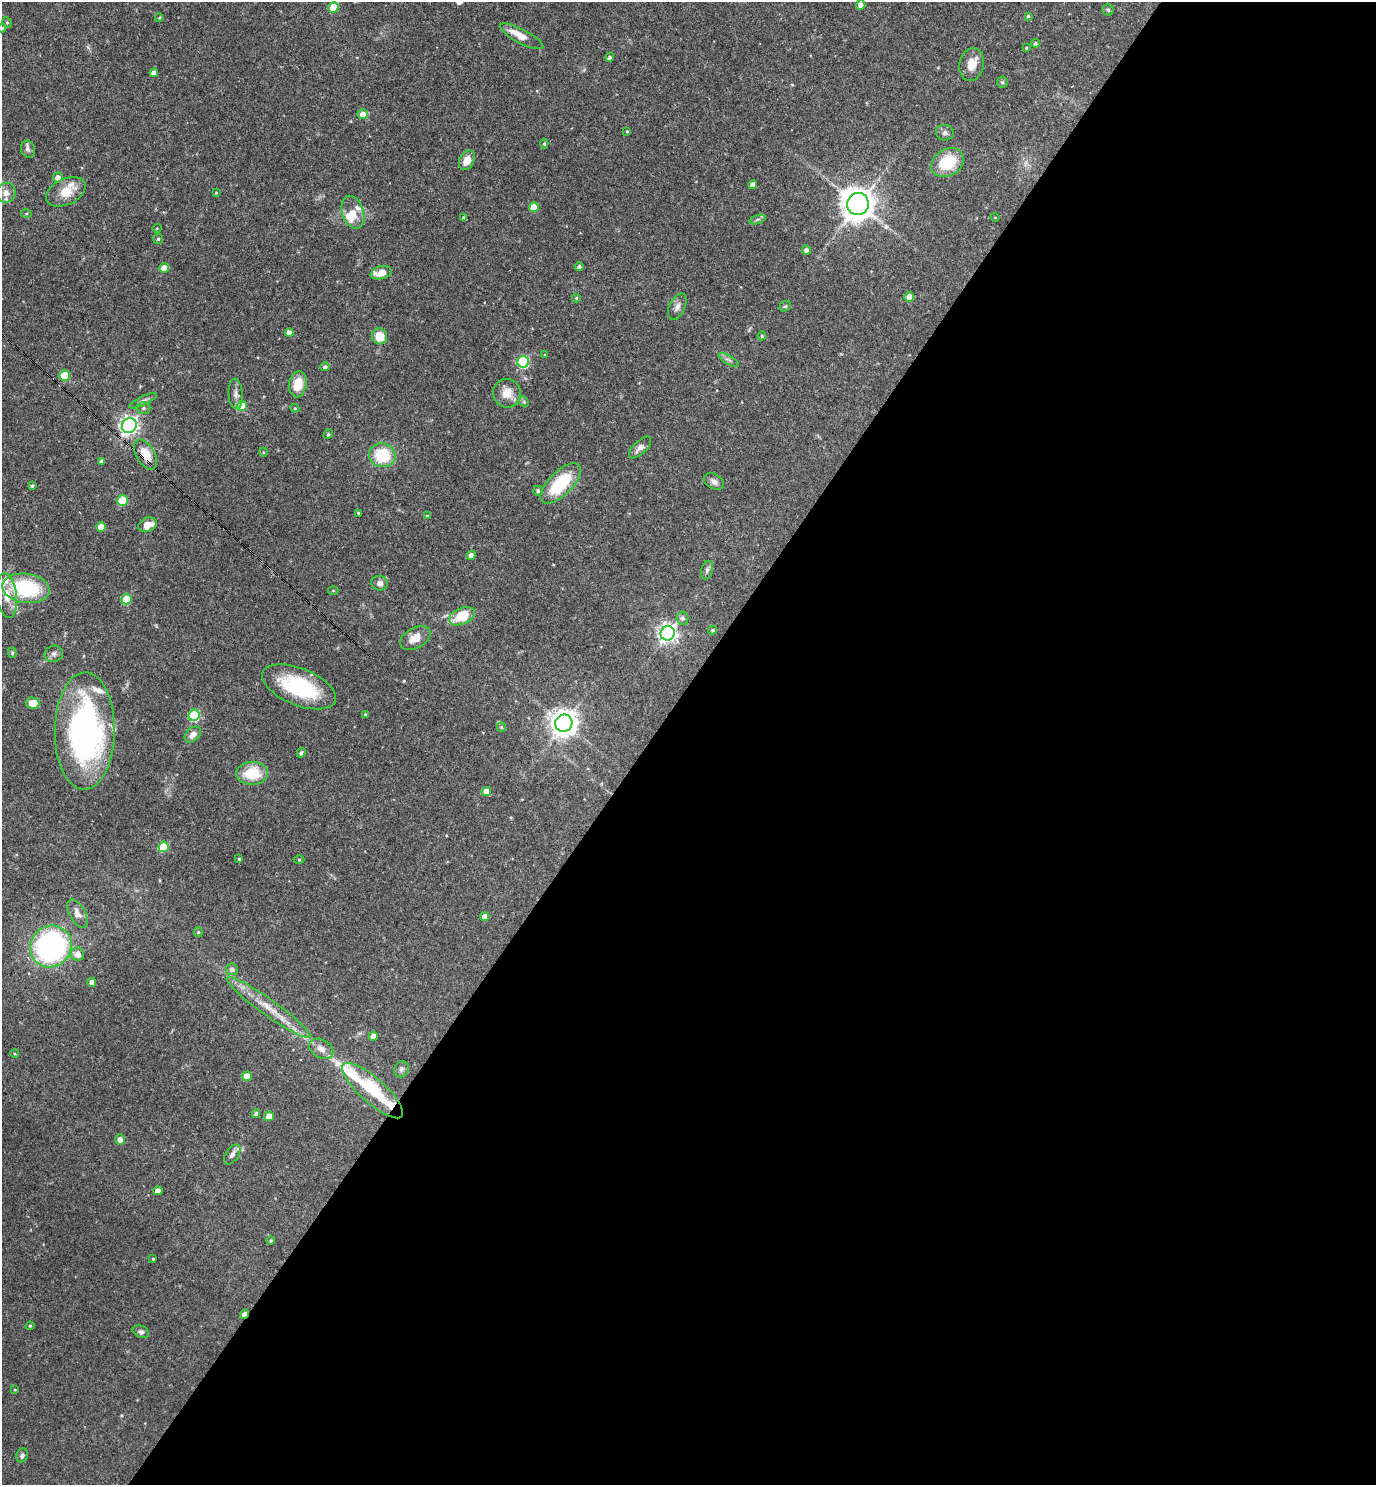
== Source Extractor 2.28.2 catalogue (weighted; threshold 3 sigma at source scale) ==
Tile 12 of 4 x 4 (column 4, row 3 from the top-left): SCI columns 4273-5646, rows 1484-2966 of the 5936 x 5933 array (HDU 1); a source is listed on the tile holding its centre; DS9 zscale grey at full resolution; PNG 1378 x 1487 px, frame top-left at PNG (2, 2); each listed source drawn as its Kron ellipse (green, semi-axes under 4 px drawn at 4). Shown black and unused: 53% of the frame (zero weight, under 3 of 4 exposures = <1% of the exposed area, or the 3 px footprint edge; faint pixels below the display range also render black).
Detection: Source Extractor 2.28.2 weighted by HDU 2 'WHT'; one run over the whole footprint, this tile lists its part. Background 0.0527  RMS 0.0031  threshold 0.0142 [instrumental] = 3 sigma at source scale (4.5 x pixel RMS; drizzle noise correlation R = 1.50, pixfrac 1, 0.05/0.05 arcsec/px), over >= 5 px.
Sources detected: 137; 8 inside a brighter listed object's ellipse — not listed separately; the other 129 listed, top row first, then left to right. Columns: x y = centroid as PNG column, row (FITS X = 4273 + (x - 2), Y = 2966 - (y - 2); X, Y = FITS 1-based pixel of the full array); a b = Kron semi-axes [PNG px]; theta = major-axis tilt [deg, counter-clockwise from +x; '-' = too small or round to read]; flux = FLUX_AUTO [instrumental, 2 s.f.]
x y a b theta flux
861 5 5 4 - 1.9
333 7 5 5 - 8.9
1108 10 5 5 - 0.51
1028 16 3 3 - 0.42
159 18 4 3 - 0.28
7 22 5 4 - 0.45
2 28 4 4 - 0.4
521 36 24 7 -28 4.6
1035 43 4 4 - 0.55
1026 48 3 3 - 0.34
610 57 4 4 - 0.74
972 65 17 12 79 4.1
154 73 4 4 - 1.8
1002 82 5 5 - 0.41
363 114 5 5 - 2.2
627 131 4 3 - 0.32
945 133 9 8 - 1
544 144 5 4 - 0.41
28 149 8 6 -71 1
467 160 10 7 64 3.3
947 163 17 13 32 12
58 177 5 5 - 1.7
753 185 4 4 - 1.8
66 192 21 13 25 6.4
6 193 10 9 - 2.4
216 193 4 3 - 0.3
858 204 11 11 - 470
534 207 5 5 - 5.2
353 212 17 11 -72 3.7
26 213 5 3 - 0.3
995 217 4 3 - 0.22
464 218 4 4 - 0.78
757 219 8 3 19 0.58
157 228 4 3 - 0.26
158 239 5 5 - 0.44
806 250 5 4 - 0.94
579 267 4 4 - 0.74
164 268 5 4 - 3.1
381 273 10 6 14 3.7
909 297 5 5 - 2.2
576 298 4 4 - 0.42
785 306 6 5 - 0.44
677 307 14 7 65 1.6
289 333 4 4 - 2.1
379 336 8 7 - 5.7
762 336 4 4 - 0.43
545 355 4 3 - 0.25
729 360 11 3 -31 0.72
523 362 6 6 - 28
325 367 5 4 - 0.82
65 375 5 5 - 9.7
298 384 13 8 81 6.1
507 393 14 14 - 4.3
236 394 15 7 -87 1.6
143 401 15 4 25 1.1
524 402 6 4 -46 0.48
242 406 5 5 - 9.3
143 408 7 5 1 0.75
295 408 4 4 - 0.33
129 426 8 7 - 130
328 434 5 4 - 0.39
640 448 14 6 45 2
263 452 4 3 - 0.26
145 454 16 9 -60 6
382 455 13 12 - 13
102 461 4 4 - 1.1
714 481 11 7 -29 1.5
561 483 26 12 45 16
32 486 3 3 - 0.4
538 491 5 5 - 0.75
122 500 5 5 - 10
358 513 3 3 - 0.35
427 516 4 3 - 0.31
148 525 9 7 24 3.7
101 527 5 4 - 4.7
471 555 4 4 - 1.8
707 570 9 5 75 0.92
380 583 8 7 - 1.5
26 588 24 14 -8 24
333 591 5 3 - 0.33
7 596 22 10 -84 4.4
126 599 5 5 - 10
462 616 13 8 24 9.4
683 618 6 6 - 0.85
713 630 4 3 - 0.41
668 633 7 7 - 140
415 638 16 10 30 4.1
12 653 5 4 - 0.45
54 654 9 8 - 1.1
299 687 39 18 -22 24
33 703 7 5 -3 3.8
194 715 6 5 - 22
365 715 3 3 - 0.42
564 723 9 8 - 310
501 727 4 4 - 0.36
85 731 59 30 89 87
193 734 9 6 43 2
301 753 5 4 - 0.64
252 773 16 11 3 10
486 791 5 4 - 3.5
163 847 5 5 - 11
239 859 3 3 - 0.36
299 860 5 3 - 0.34
78 913 16 7 -62 2.2
485 916 4 4 - 2.1
198 932 5 4 - 0.38
51 946 21 20 - 70
77 954 7 6 - 2.4
232 969 6 6 - 1.2
92 982 4 4 - 1.9
268 1007 51 8 -36 7.8
373 1036 4 4 - 2.3
321 1049 13 9 -30 2.5
15 1054 4 3 - 0.26
401 1069 8 7 - 0.98
247 1076 5 5 - 4.8
373 1091 39 12 -42 18
256 1114 4 4 - 0.6
269 1116 5 4 - 3.8
120 1139 5 5 - 1.6
232 1155 11 6 55 1.5
158 1191 4 4 - 2.2
271 1241 4 4 - 0.42
153 1259 3 3 - 0.31
244 1314 5 3 - 2.7
30 1326 4 4 - 0.34
141 1332 8 6 -24 0.85
15 1390 4 3 - 0.26
22 1455 7 5 69 0.91
Overlapping masked pixels (flux is a lower limit): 3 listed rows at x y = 129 426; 145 454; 244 1314
Isophote crosses this tile's border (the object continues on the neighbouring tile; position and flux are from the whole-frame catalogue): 1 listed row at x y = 2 28